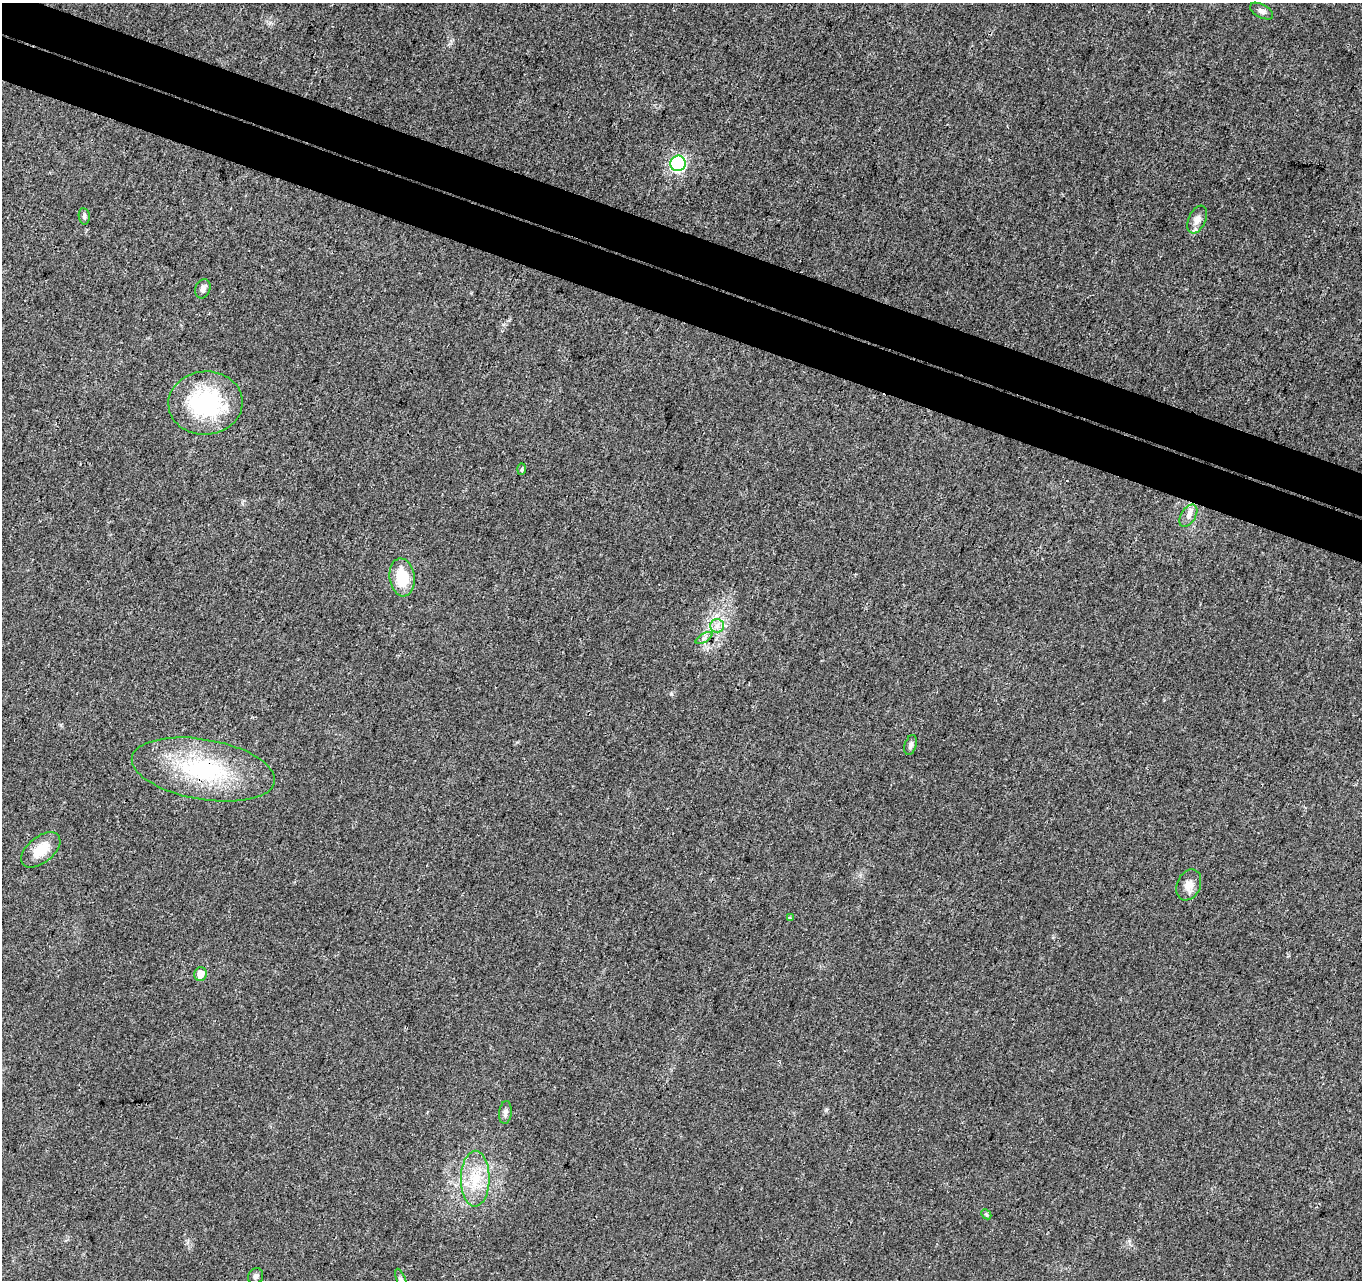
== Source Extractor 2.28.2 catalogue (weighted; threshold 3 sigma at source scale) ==
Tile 11 of 4 x 4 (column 3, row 3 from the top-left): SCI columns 2798-4157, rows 1612-2889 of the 5588 x 5718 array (HDU 1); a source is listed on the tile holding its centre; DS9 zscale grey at full resolution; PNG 1364 x 1282 px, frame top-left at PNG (2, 3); each listed source drawn as its Kron ellipse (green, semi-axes under 4 px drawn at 4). Shown black and unused: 7% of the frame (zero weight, under 3 of 4 exposures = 6% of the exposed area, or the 3 px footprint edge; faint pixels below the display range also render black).
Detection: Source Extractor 2.28.2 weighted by HDU 2 'WHT'; one run over the whole footprint, this tile lists its part. Background 0.0208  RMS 0.0037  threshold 0.0165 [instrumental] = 3 sigma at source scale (4.5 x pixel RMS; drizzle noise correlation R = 1.50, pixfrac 1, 0.0396/0.0396 arcsec/px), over >= 5 px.
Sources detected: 23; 1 inside a brighter listed object's ellipse — not listed separately; the other 22 listed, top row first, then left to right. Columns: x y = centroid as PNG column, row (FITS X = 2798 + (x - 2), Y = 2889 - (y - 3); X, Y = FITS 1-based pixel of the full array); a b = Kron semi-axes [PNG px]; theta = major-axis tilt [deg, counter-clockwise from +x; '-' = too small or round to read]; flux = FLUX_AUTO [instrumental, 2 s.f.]
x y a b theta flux
1262 11 13 6 -28 1.4
678 163 8 7 - 59
84 216 8 5 -82 0.85
1197 220 15 8 65 2.9
203 289 10 7 71 1.6
205 403 37 31 4 39
521 469 5 3 - 0.45
1188 516 12 7 57 2
402 577 19 12 -83 11
717 626 7 6 - 1.7
704 638 9 4 31 0.94
911 745 10 6 73 1
203 769 72 30 -10 44
41 850 23 13 39 8.2
1189 885 16 11 67 3.3
790 918 4 3 - 0.44
200 974 7 6 - 3.2
505 1112 11 6 84 1.2
475 1179 28 14 89 11
986 1214 6 4 -44 0.49
256 1276 8 7 - 1.3
401 1280 12 4 -71 0.93
Overlapping masked pixels (flux is a lower limit): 1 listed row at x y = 203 769
Isophote crosses this tile's border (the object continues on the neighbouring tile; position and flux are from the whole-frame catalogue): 1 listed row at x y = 401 1280
Unlisted compact peaks at least as high as the median listed source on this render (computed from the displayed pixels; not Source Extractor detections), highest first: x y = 671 694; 826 1110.